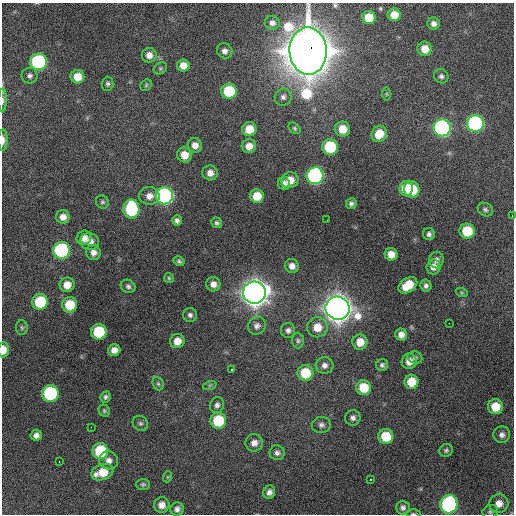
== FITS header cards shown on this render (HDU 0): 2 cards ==
NAXIS1  =                  512 / Axis length
NAXIS2  =                  512 / Axis length

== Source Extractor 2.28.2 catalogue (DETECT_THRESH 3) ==
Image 512 x 512 px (HDU 0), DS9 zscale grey, 1 PNG px = 1 image px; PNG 516 x 516 px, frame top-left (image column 1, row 512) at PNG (2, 3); each listed source drawn as its Kron ellipse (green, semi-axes under 4 px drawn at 4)
Background 1430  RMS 37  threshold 112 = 3 sigma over >= 5 px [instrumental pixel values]
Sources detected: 125; all 125 listed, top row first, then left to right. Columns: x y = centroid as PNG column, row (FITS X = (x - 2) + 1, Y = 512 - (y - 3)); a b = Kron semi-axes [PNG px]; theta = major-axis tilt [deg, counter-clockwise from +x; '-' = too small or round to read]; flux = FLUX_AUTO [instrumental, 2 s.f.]
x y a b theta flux
394 15 6 6 - 2.9e+04
369 17 7 6 - 4.4e+04
272 23 7 7 - 9.8e+03
433 24 6 6 - 1.1e+04
425 49 7 7 - 3.0e+04
225 51 8 7 - 1.2e+04
308 51 23 18 -87 9.8e+06
149 55 7 7 - 1.7e+04
38 62 8 8 - 3.2e+05
183 65 6 6 - 2.3e+04
160 68 7 5 33 4.1e+03
29 76 8 8 - 8.2e+03
441 76 7 7 - 7.5e+03
77 77 7 7 - 3.2e+04
108 84 7 6 - 5.7e+03
146 85 6 5 - 4.0e+03
229 91 7 7 - 1.2e+05
386 94 6 4 90 3.3e+03
283 97 9 8 - 1.0e+04
2 100 12 3 88 7.3e+03
475 123 8 8 - 4.4e+05
295 128 7 5 -41 4.3e+03
442 128 8 8 - 6.2e+05
249 129 7 7 - 4.2e+04
343 129 7 7 - 3.9e+04
379 134 8 7 - 4.7e+04
3 140 11 5 89 1.2e+04
195 145 7 7 - 1.9e+04
249 146 7 7 - 2.1e+04
330 147 8 7 - 1.5e+05
184 155 7 7 - 3.1e+04
210 173 8 7 - 1.6e+04
315 176 8 8 - 6.1e+05
290 180 8 8 - 3.1e+04
284 183 6 5 - 1.0e+04
406 188 7 7 - 7.3e+04
412 190 8 7 - 8.6e+04
149 196 10 9 - 1.9e+04
164 196 8 8 - 6.7e+05
257 196 7 7 - 4.4e+04
102 202 7 6 - 5.3e+03
351 204 5 5 - 6.7e+03
131 209 9 8 - 2.1e+05
485 210 8 6 -31 6.2e+03
512 215 3 2 - 2.9e+03
63 217 7 7 - 1.7e+04
327 220 3 2 - 2.2e+03
177 221 5 5 - 7.9e+03
217 223 6 5 - 5.3e+03
467 231 7 7 - 8.6e+04
429 234 6 6 - 7.9e+03
84 238 7 7 - 1.8e+04
90 241 9 8 - 1.9e+04
61 250 8 8 - 3.6e+05
93 252 7 7 - 1.4e+04
391 254 6 6 - 2.4e+04
436 260 8 7 - 1.2e+04
179 261 6 4 -29 5.0e+03
292 266 7 6 - 1.5e+04
433 267 7 7 - 1.6e+04
169 278 5 5 - 3.5e+03
213 284 7 7 - 1.6e+04
67 285 7 7 - 2.6e+04
408 285 10 7 36 5.7e+04
128 286 7 6 - 7.1e+03
426 286 6 5 - 8.0e+03
254 293 11 11 - 3.6e+06
462 293 6 4 -18 3.7e+03
40 302 8 8 - 1.2e+05
69 305 8 7 - 6.5e+04
338 308 12 11 - 4.0e+06
190 315 7 7 - 7.5e+03
449 323 2 2 - 2.3e+03
257 326 9 8 - 1.2e+04
22 327 7 5 -88 4.3e+03
317 327 10 10 - 3.8e+04
288 330 7 7 - 9.1e+03
99 332 8 7 - 1.3e+05
401 334 6 6 - 1.5e+04
177 341 7 7 - 2.5e+04
298 341 8 6 -87 5.9e+03
360 342 7 7 - 3.3e+04
4 350 8 5 88 2.7e+04
114 350 6 5 - 1.7e+04
415 357 7 6 - 6.5e+03
409 361 8 7 - 2.0e+04
324 365 9 8 - 1.1e+04
382 365 6 5 - 5.7e+03
232 370 3 3 - 7.3e+03
305 373 8 8 - 7.5e+04
411 382 7 7 - 4.9e+04
158 384 7 5 -68 4.5e+03
210 385 7 4 19 4.0e+03
363 388 7 7 - 6.3e+04
50 393 8 8 - 2.7e+05
105 397 6 5 - 6.1e+03
217 405 8 7 - 8.6e+03
495 407 7 7 - 4.8e+04
104 411 6 5 - 4.1e+03
353 418 8 7 - 9.3e+03
218 421 8 8 - 1.1e+05
140 423 8 7 - 5.9e+03
321 425 9 8 - 9.5e+03
91 427 3 2 - 2.2e+03
36 435 5 5 - 1.1e+04
502 435 8 8 - 1.0e+04
386 436 7 7 - 6.4e+04
254 443 8 8 - 1.5e+04
446 450 7 6 - 5.6e+03
100 451 8 8 - 1.3e+05
277 453 7 7 - 9.6e+03
109 460 9 9 - 1.4e+04
59 462 3 2 - 2.6e+03
102 472 11 7 20 5.3e+04
167 477 5 3 - 2.6e+03
371 479 3 2 - 1.3e+04
143 484 7 5 0 4.8e+03
269 492 7 6 - 1.1e+04
449 504 9 8 - 4.1e+05
499 504 9 9 - 2.1e+04
162 505 8 7 - 1.9e+04
403 508 7 7 - 8.3e+03
177 509 7 6 - 1.0e+04
490 512 8 6 25 6.1e+03
413 514 7 3 0 3.4e+03
At the frame edge (FLAGS 8, measured only in part): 6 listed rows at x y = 308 51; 2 100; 3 140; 512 215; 4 350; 413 514